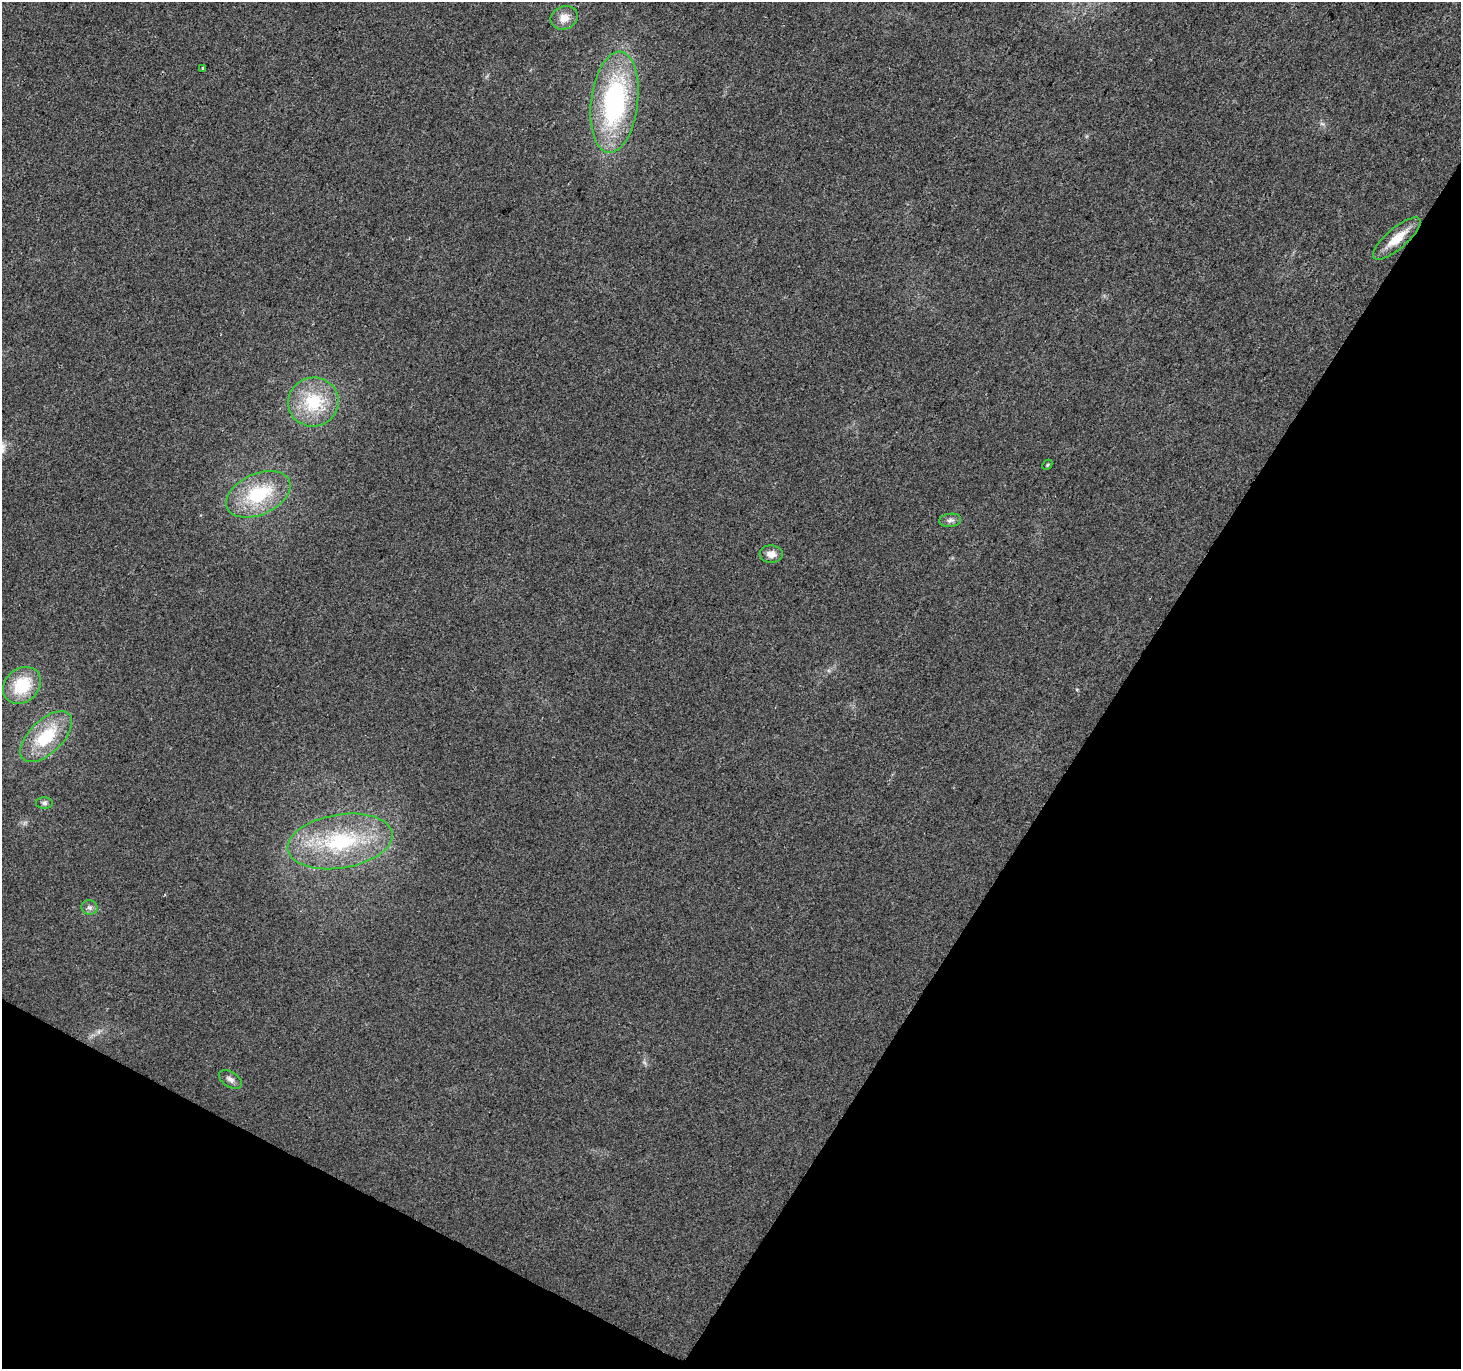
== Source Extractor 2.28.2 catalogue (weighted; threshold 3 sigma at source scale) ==
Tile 15 of 4 x 4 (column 3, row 4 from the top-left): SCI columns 2922-4380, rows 260-1626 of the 5838 x 5918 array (HDU 1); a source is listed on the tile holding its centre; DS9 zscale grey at full resolution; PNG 1463 x 1371 px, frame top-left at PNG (2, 2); each listed source drawn as its Kron ellipse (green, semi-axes under 4 px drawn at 4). Shown black and unused: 30% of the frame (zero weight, under 2 of 3 exposures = <1% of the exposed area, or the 3 px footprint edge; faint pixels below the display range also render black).
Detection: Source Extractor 2.28.2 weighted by HDU 2 'WHT'; one run over the whole footprint, this tile lists its part. Background 0.023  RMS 0.0079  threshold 0.0354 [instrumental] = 3 sigma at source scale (4.5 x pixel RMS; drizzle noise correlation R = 1.50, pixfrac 1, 0.0396/0.0396 arcsec/px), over >= 5 px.
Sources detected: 16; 1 too faint to see at this stretch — neither listed nor drawn; the other 15 listed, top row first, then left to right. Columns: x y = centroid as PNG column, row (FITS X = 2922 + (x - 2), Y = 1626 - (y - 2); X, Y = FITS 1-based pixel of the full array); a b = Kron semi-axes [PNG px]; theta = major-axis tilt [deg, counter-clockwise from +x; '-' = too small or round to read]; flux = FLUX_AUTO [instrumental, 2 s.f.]
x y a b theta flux
564 18 14 11 21 9.4
203 68 3 2 - 1.1
614 102 51 23 83 130
1397 238 30 10 40 16
313 402 25 24 - 41
1047 465 5 3 - 0.95
258 494 34 20 24 51
950 520 11 6 7 2.9
771 554 11 8 -4 6.4
22 685 20 16 41 34
46 737 32 16 44 40
44 803 8 5 0 1.9
340 841 53 27 9 80
90 907 8 7 - 2.6
230 1079 13 7 -32 3.9
Overlapping masked pixels (flux is a lower limit): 1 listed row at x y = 1397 238